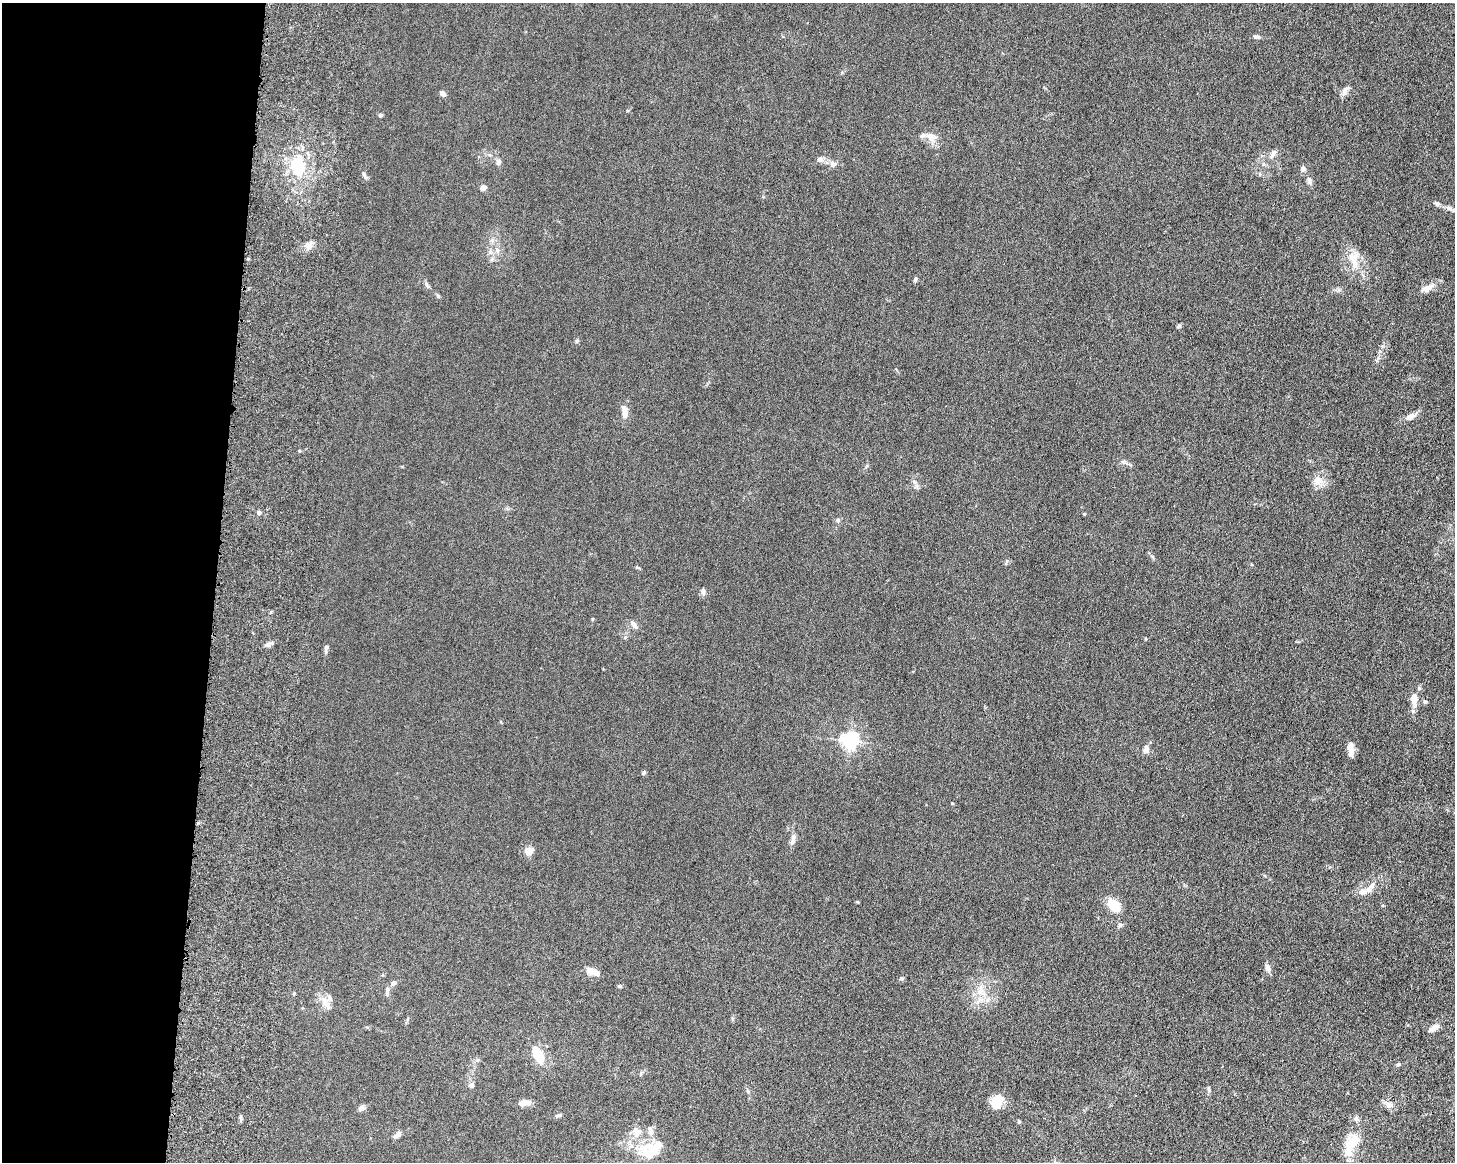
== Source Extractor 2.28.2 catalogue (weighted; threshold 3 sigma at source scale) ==
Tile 4 of 3 x 4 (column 1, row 2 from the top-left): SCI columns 179-1631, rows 2454-3613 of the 4861 x 4803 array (HDU 1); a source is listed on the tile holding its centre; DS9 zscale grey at full resolution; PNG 1457 x 1164 px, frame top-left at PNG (2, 3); no overlay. Shown black and unused: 15% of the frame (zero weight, under 6 of 12 exposures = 7% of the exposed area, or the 3 px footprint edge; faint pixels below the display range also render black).
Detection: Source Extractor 2.28.2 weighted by HDU 2 'WHT'; one run over the whole footprint, this tile lists its part. Background 0.0142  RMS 0.0034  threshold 0.0141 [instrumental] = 3 sigma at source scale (4.09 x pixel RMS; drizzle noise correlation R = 1.36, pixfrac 0.8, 0.05/0.05 arcsec/px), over >= 5 px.
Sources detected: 81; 7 inside a brighter listed object's ellipse — not listed separately; the other 74 listed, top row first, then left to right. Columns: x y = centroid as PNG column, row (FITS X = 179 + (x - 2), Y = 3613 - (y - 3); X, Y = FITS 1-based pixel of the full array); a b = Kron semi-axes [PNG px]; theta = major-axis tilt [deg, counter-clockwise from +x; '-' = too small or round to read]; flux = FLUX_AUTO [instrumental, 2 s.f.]
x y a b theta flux
1256 36 9 5 -6 0.84
1345 91 14 6 61 1.4
442 93 7 5 -45 1.1
381 115 5 4 - 0.51
930 137 17 11 -51 2.9
1273 153 11 6 63 1.4
820 159 9 7 27 1.1
498 162 8 7 - 1
833 164 10 7 -24 1.5
1263 164 6 4 -72 0.48
298 166 32 22 -78 15
1303 169 6 6 - 1.1
364 175 12 4 -61 0.66
1309 181 10 6 -69 1.1
483 188 5 5 - 1.6
1436 203 7 5 -33 0.67
308 246 10 6 -16 1.5
497 250 9 6 -76 1.2
490 252 7 6 - 0.94
1354 258 27 14 -84 5.6
492 259 7 4 72 0.55
915 279 6 4 71 0.56
426 284 8 3 -71 0.58
1427 288 16 8 21 2.4
577 341 6 5 - 0.45
625 412 17 7 -81 2.3
1410 417 12 7 24 1.9
1318 481 14 12 24 3
914 482 7 4 -89 0.71
259 513 5 4 - 1
838 521 6 4 -72 0.44
1006 563 9 3 68 0.44
637 567 5 5 - 0.37
703 592 9 5 -85 0.81
592 619 5 3 - 0.26
634 626 11 6 -46 1.3
268 644 10 4 27 0.95
326 648 9 5 81 0.81
1414 699 16 10 89 2.8
1425 702 5 5 - 0.43
849 740 6 6 - 110
1146 749 11 7 77 1.5
1351 750 14 7 -87 2.3
644 772 5 5 - 0.54
952 803 5 3 - 0.23
793 839 17 6 77 1.6
528 851 7 6 - 3.3
1371 885 11 6 44 1.5
1363 891 13 8 3 1.8
1113 905 11 7 -47 11
1120 925 7 5 11 0.67
1268 968 10 7 -67 1.3
592 971 14 7 -21 3.3
901 978 6 6 - 0.56
393 983 6 5 - 1.2
619 986 5 4 - 0.51
980 990 17 7 74 2.9
387 993 11 5 -88 0.83
987 1000 8 5 46 0.94
325 1002 21 8 -59 2.7
1434 1028 12 6 33 2.1
537 1054 22 9 -65 6.8
1398 1064 6 4 52 0.46
471 1085 6 6 - 0.92
997 1102 13 9 69 8
524 1103 10 6 10 3.1
1389 1105 7 7 - 1.8
361 1108 10 6 45 0.93
559 1115 7 5 0 0.56
1356 1118 7 6 - 0.7
1019 1121 5 4 - 0.36
397 1135 10 6 37 1.2
1352 1142 22 12 43 6.9
654 1148 37 23 19 11
Unlisted compact peaks at least as high as the median listed source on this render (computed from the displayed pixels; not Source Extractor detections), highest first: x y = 1179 326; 1209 1090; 271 612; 1152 556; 857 902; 867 466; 1123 462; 299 451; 627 111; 1378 358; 438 296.